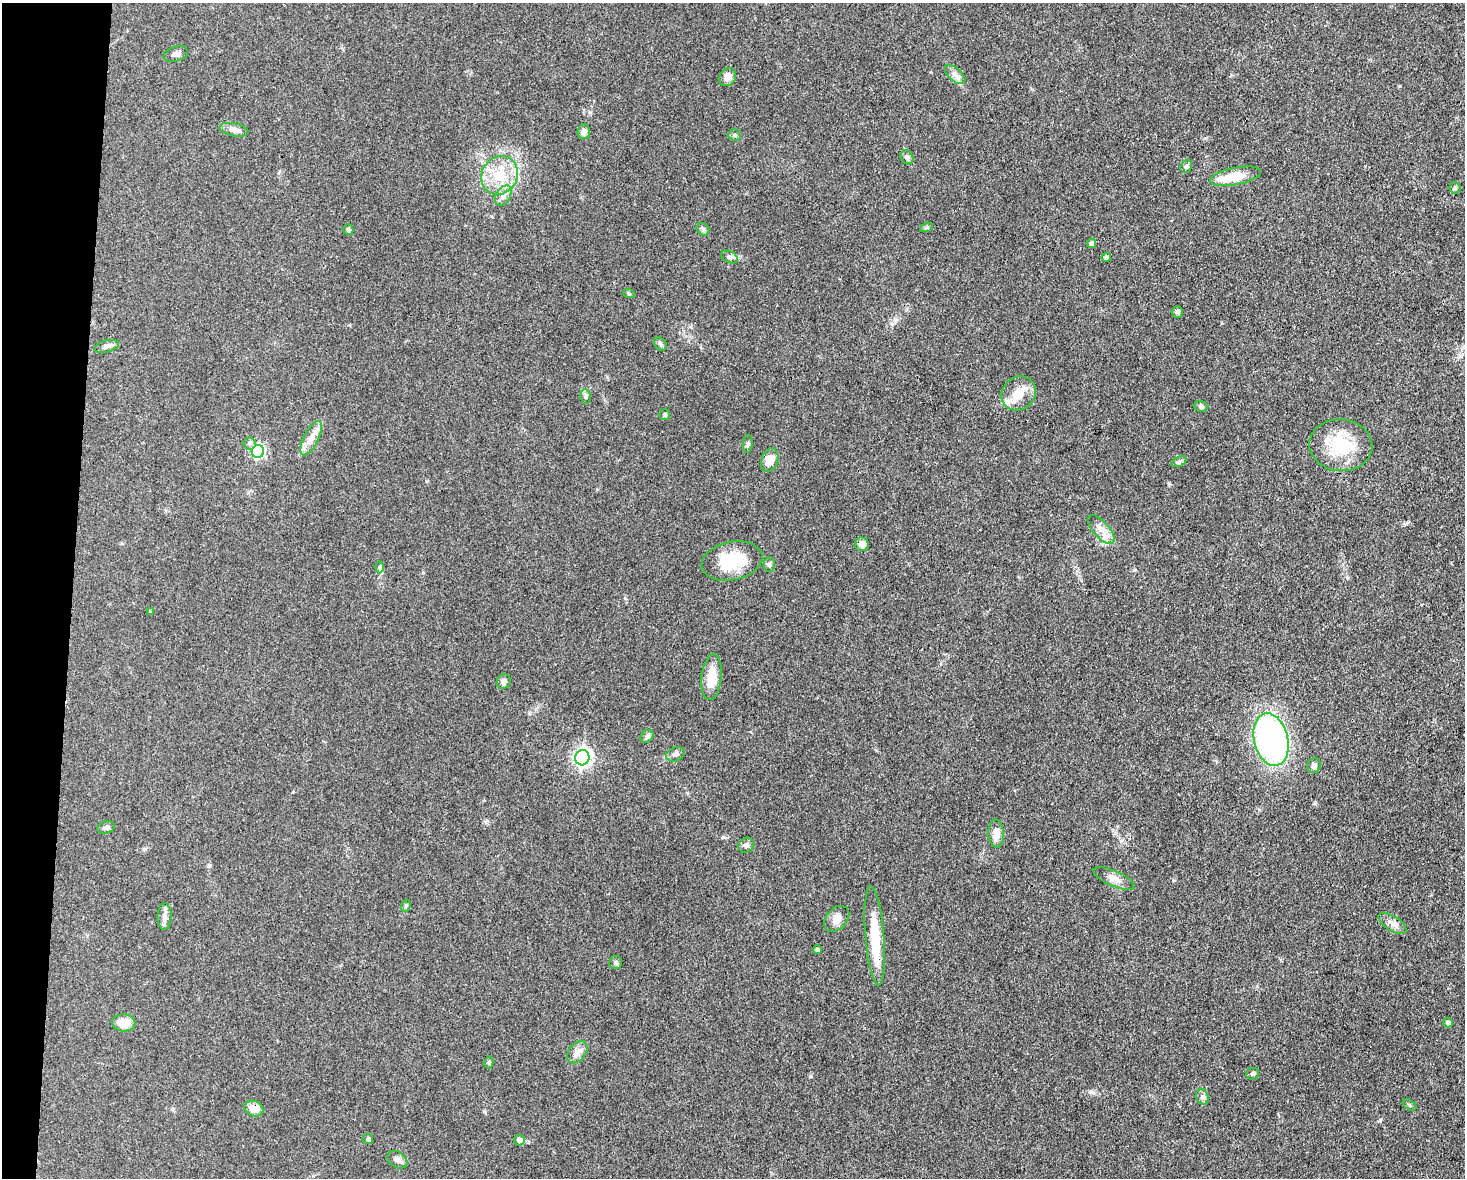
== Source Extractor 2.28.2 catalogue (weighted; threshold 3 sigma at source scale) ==
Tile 7 of 3 x 4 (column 1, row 3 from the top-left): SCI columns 227-1689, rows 1177-2352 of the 4727 x 4704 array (HDU 1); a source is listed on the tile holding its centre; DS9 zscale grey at full resolution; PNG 1467 x 1180 px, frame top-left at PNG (2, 3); each listed source drawn as its Kron ellipse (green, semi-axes under 4 px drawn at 4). Shown black and unused: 5% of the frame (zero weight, under 3 of 4 exposures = <1% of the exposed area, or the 3 px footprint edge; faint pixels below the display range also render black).
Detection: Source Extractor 2.28.2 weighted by HDU 2 'WHT'; one run over the whole footprint, this tile lists its part. Background 0.0756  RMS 0.0062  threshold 0.028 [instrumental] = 3 sigma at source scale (4.5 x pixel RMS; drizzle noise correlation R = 1.50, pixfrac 1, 0.05/0.05 arcsec/px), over >= 5 px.
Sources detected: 71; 2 inside a brighter object's white glare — neither listed nor drawn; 1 inside a brighter listed object's ellipse — not listed separately; the other 68 listed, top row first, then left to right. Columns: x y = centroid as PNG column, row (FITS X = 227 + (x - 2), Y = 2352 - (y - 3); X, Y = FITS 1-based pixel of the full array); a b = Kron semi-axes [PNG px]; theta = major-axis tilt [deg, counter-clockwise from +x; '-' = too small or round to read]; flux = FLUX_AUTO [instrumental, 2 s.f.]
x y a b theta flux
176 54 12 7 17 2.4
955 75 12 6 -42 3.2
728 77 10 7 53 4.7
234 130 15 6 -10 3.8
584 132 7 6 - 2.8
734 135 6 5 - 1.2
907 157 7 6 - 1.6
1186 166 7 5 67 1.2
499 175 20 17 57 18
1236 176 26 8 11 16
1455 188 5 5 - 1.1
503 196 11 7 61 3.3
926 228 6 4 19 1
703 229 7 5 -45 1.3
348 230 5 5 - 1.3
1091 243 5 4 - 2.1
730 257 9 5 -26 1.5
1106 257 5 4 - 1.6
629 294 6 3 -19 0.65
1178 312 6 5 - 1.7
660 344 7 5 -50 1.4
107 346 12 6 14 2.6
1019 393 18 16 43 11
586 397 7 5 -84 1.3
1201 407 6 5 - 1.5
665 415 5 5 - 1.1
311 438 19 7 63 5.8
249 443 6 6 - 1.5
748 444 9 5 85 1.2
1341 445 31 26 -5 30
258 451 6 6 - 88
770 460 12 8 69 7
1179 462 8 5 21 1.2
1101 529 18 8 -48 5.7
862 544 7 7 - 3.4
732 561 31 19 12 25
769 564 7 5 90 1.3
380 567 6 4 89 0.98
150 611 4 3 - 1.4
712 677 23 10 83 13
504 681 7 6 - 2.5
647 736 7 5 45 1.7
1271 740 27 17 -76 170
675 754 9 7 24 2
582 758 7 7 - 240
1314 766 7 6 - 2.6
106 828 9 6 19 2
996 833 14 7 -86 6.5
746 845 8 7 - 2
1114 878 22 7 -23 4.8
406 906 6 4 69 0.91
165 917 13 7 88 3.2
837 919 15 10 48 5.4
1392 923 16 7 -32 3.8
875 936 50 9 -86 22
817 950 4 4 - 1.7
615 962 6 6 - 1.3
124 1023 11 8 -4 9.3
1448 1023 5 4 - 1.5
577 1052 12 8 51 3.9
489 1062 6 4 78 0.87
1253 1074 6 5 - 1.2
1202 1097 8 6 -70 1.6
1409 1105 7 4 -29 0.96
254 1108 10 7 -23 6.9
368 1139 5 5 - 0.89
519 1140 5 5 - 3.2
397 1160 11 7 -32 2.7
Overlapping masked pixels (flux is a lower limit): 1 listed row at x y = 254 1108
Unlisted compact peaks at least as high as the median listed source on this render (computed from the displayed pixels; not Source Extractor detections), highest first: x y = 811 1076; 1380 1120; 1169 484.